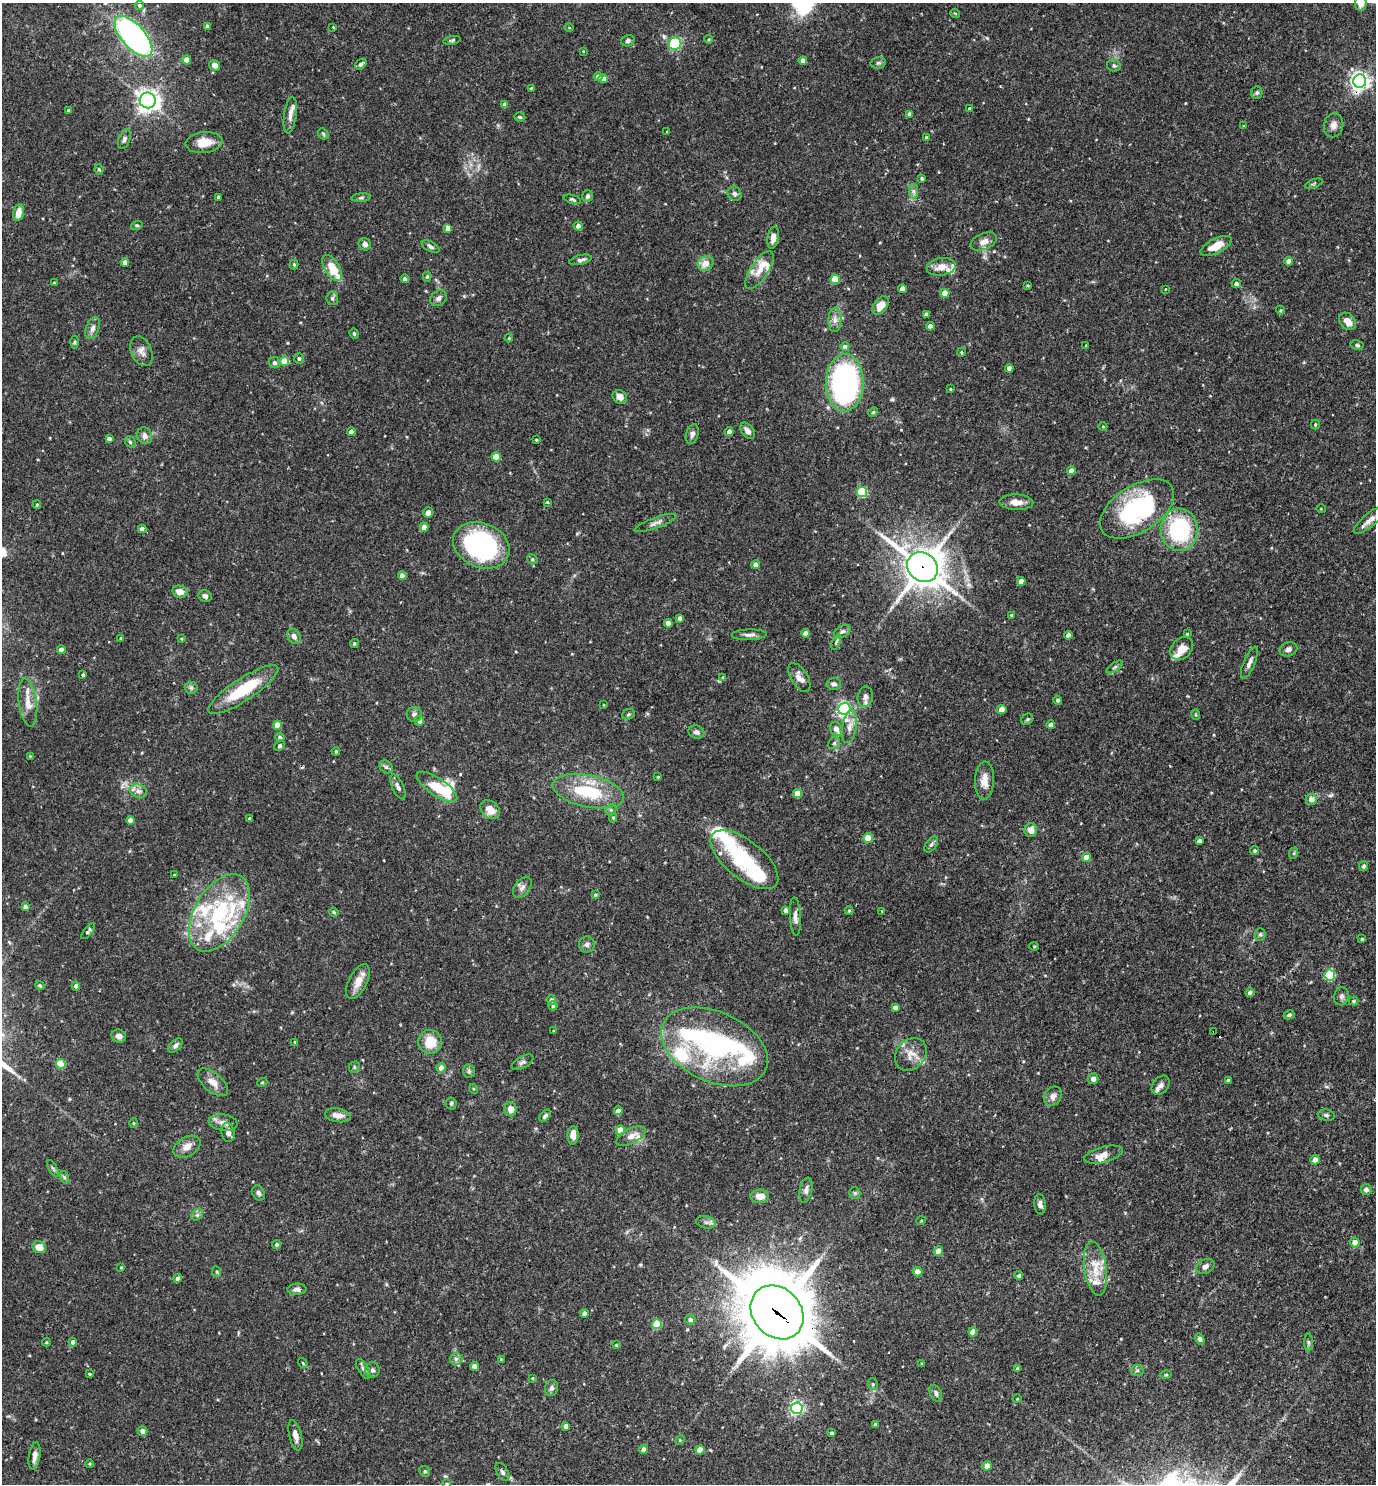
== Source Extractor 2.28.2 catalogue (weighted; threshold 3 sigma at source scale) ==
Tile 6 of 4 x 4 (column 2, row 2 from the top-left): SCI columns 1523-2896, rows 2967-4448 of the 5935 x 5931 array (HDU 1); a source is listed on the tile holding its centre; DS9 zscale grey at full resolution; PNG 1378 x 1486 px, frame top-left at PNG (2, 3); each listed source drawn as its Kron ellipse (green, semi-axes under 4 px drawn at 4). Shown black and unused: <1% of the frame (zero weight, under 3 of 4 exposures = <1% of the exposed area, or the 3 px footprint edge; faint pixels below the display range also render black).
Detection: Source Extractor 2.28.2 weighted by HDU 2 'WHT'; one run over the whole footprint, this tile lists its part. Background 0.0714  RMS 0.0036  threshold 0.0162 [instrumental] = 3 sigma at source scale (4.5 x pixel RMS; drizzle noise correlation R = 1.50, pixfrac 1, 0.05/0.05 arcsec/px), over >= 5 px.
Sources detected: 350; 1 too faint to see at this stretch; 2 inside a brighter object's white glare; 1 cosmic-ray / hot-pixel residue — neither listed nor drawn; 24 inside a brighter listed object's ellipse — not listed separately; the other 322 listed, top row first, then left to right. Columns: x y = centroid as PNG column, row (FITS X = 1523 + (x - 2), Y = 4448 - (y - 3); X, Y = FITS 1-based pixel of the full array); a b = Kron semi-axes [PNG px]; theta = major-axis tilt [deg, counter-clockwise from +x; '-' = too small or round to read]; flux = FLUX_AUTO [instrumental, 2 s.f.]
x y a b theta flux
1361 3 8 5 -89 4.2
139 5 5 4 - 0.62
955 13 5 3 - 0.3
207 26 4 4 - 1.1
333 27 2 2 - 0.26
569 28 5 3 - 0.31
133 36 25 11 -49 93
709 39 4 4 - 0.45
452 40 9 4 11 0.57
628 41 7 5 19 0.86
675 44 6 6 - 25
583 51 4 2 - 0.26
186 60 4 4 - 3.3
803 61 4 4 - 2.7
878 63 7 5 12 0.75
361 64 6 4 39 0.94
215 65 6 5 - 1.8
1114 65 7 6 - 0.77
598 76 4 4 - 1.5
603 79 5 4 - 2.7
1360 81 6 6 - 160
531 88 3 2 - 0.3
1257 93 6 5 - 0.68
148 100 8 7 - 230
505 105 4 4 - 1.8
970 109 3 3 - 0.71
69 111 4 3 - 0.74
910 114 4 4 - 1.8
290 115 18 6 82 2.2
520 117 5 4 - 0.52
1333 125 12 10 82 2.2
1244 126 3 3 - 0.3
667 132 3 2 - 0.24
323 134 6 4 -47 0.52
927 137 4 4 - 0.71
124 139 10 5 69 1
204 143 18 10 6 5.7
99 169 5 3 - 0.48
922 178 3 3 - 0.63
1314 184 9 3 21 0.52
913 191 7 5 -89 0.98
735 194 7 6 - 1
587 196 6 5 - 1
218 197 3 3 - 0.69
361 198 10 4 5 0.63
572 199 9 4 -15 0.66
18 213 8 5 78 3.2
137 225 6 3 17 0.46
578 226 4 4 - 1.8
448 228 4 4 - 2.4
773 238 11 5 80 2.7
984 242 14 8 23 2.5
365 244 6 6 - 1.3
1216 246 17 7 26 5.4
430 247 9 5 -29 0.97
581 260 11 5 13 1.1
1289 261 4 4 - 2.8
125 262 4 4 - 2.2
706 263 8 7 - 3.6
294 264 5 4 - 0.46
941 267 15 8 9 4.2
332 268 14 7 -59 6.9
759 270 22 9 56 4.6
427 277 5 4 - 0.58
404 279 4 4 - 0.96
835 279 5 4 - 10
54 283 3 3 - 0.42
1236 283 4 4 - 1.3
1028 285 3 3 - 0.4
902 289 4 4 - 2.7
1165 289 3 2 - 0.2
945 293 4 4 - 5.3
332 298 7 6 - 0.76
438 298 9 7 39 1.3
881 305 10 6 54 4.5
1281 310 4 4 - 0.39
926 314 4 3 - 0.92
835 320 12 6 88 1.9
1348 321 10 7 -49 3.1
930 326 4 4 - 2.3
92 328 11 6 70 1.6
354 334 5 4 - 0.49
509 338 4 4 - 0.33
75 342 6 4 89 0.5
1086 345 3 3 - 0.52
1357 345 7 4 -11 0.61
845 346 4 4 - 1.2
141 351 15 10 -66 2.5
961 352 4 3 - 0.35
299 358 5 5 - 0.77
284 361 5 4 - 8.7
274 363 5 5 - 1.2
1009 368 4 4 - 2.1
845 383 29 19 89 74
950 389 3 2 - 0.28
620 397 7 6 - 2.4
873 412 5 4 - 0.46
1315 424 5 4 - 0.46
1103 426 4 3 - 0.29
729 431 4 4 - 1.6
748 431 9 6 -51 1.8
351 432 4 4 - 2.2
692 434 10 6 73 1.3
145 436 9 7 -66 1.6
109 439 4 4 - 1.2
536 440 4 3 - 0.4
130 442 6 4 -48 0.55
496 457 4 4 - 7.4
1071 471 4 4 - 3.4
862 492 5 5 - 27
547 502 3 2 - 0.3
1016 502 17 7 -2 3.3
37 505 4 3 - 0.41
1137 509 41 23 33 49
1321 509 5 3 - 0.28
428 513 5 5 - 1.3
1370 520 21 6 39 2.7
655 523 22 5 20 1.8
424 527 4 4 - 3.4
142 529 4 4 - 2.2
1179 530 21 18 -89 34
481 545 29 22 -23 57
532 559 5 5 - 0.63
756 565 4 4 - 2.7
923 567 16 14 -39 770
402 576 4 4 - 3
1021 581 4 4 - 2.9
180 592 8 6 -12 2.7
205 596 6 6 - 1.2
1011 615 3 3 - 0.35
680 618 4 4 - 1.2
668 623 4 4 - 2.8
842 631 9 6 30 0.89
806 633 4 4 - 2.4
1187 634 3 3 - 0.29
749 635 17 5 2 1.6
1068 635 4 4 - 1.7
294 636 8 6 -61 1.7
121 638 3 3 - 0.33
181 639 4 3 - 0.39
836 642 8 3 68 0.5
354 643 4 4 - 0.48
1182 649 13 10 46 3.7
1288 649 9 6 22 1.3
61 650 4 4 - 2.3
1249 662 17 5 67 1.8
1115 667 9 3 33 0.68
83 675 4 4 - 0.59
723 677 4 3 - 0.27
799 678 16 8 -58 2.7
834 684 7 6 - 1.1
191 688 6 6 - 0.87
243 690 41 11 33 17
865 697 10 7 77 1.8
1058 700 4 4 - 0.8
28 703 24 9 -83 3.6
604 705 3 2 - 0.26
844 709 6 6 - 59
1002 710 4 4 - 4.5
414 714 7 7 - 1.1
628 714 6 5 - 0.56
1196 714 5 3 - 0.41
1027 719 6 5 - 0.59
419 721 4 4 - 2.2
277 725 4 4 - 6.2
1051 725 4 4 - 1.8
849 727 16 7 80 2.6
836 729 7 6 - 2.3
696 732 8 6 -20 1.3
280 738 5 4 - 0.98
834 743 6 5 - 0.75
280 746 5 5 - 0.65
336 751 4 3 - 0.53
30 756 3 3 - 0.25
386 767 7 5 -44 0.86
658 777 3 3 - 0.34
984 781 19 9 87 3.8
398 787 13 5 -66 1.4
437 787 24 9 -34 12
138 791 9 6 -15 1.7
588 791 36 16 -12 19
798 794 4 4 - 6.9
1311 799 6 5 - 2.3
490 810 11 8 -42 4.2
611 810 6 5 - 0.54
613 818 4 4 - 0.52
250 819 3 3 - 0.75
131 820 4 4 - 3.7
1031 830 7 6 - 3.1
868 838 5 4 - 10
1199 841 4 4 - 1.7
931 844 9 5 52 0.85
1255 850 4 4 - 0.55
1294 853 6 4 72 0.44
1086 857 4 4 - 4.6
744 860 41 19 -39 23
1364 866 5 4 - 0.9
174 875 4 3 - 0.26
522 887 12 7 54 1.7
595 895 4 4 - 0.46
25 907 4 4 - 1.1
786 910 4 4 - 2
849 911 4 3 - 0.48
882 911 4 2 - 0.25
334 912 5 4 - 0.48
219 913 43 24 59 33
795 916 19 5 -87 2
88 931 9 4 51 0.89
1260 934 6 5 - 0.76
1362 939 3 3 - 0.39
587 945 8 8 - 1.2
1034 946 5 3 - 0.33
1330 975 5 5 - 30
358 982 19 9 62 4.3
40 985 5 4 - 0.58
76 986 4 4 - 1.1
1250 993 4 4 - 1.1
1341 996 9 7 75 1.1
552 1000 5 4 - 1.4
1353 1001 5 4 - 0.43
553 1006 5 4 - 0.75
895 1007 4 4 - 1.4
1289 1015 5 4 - 0.65
554 1031 3 3 - 0.41
1214 1031 3 2 - 0.44
119 1036 7 6 - 1.9
295 1042 4 3 - 0.38
430 1042 12 12 - 7.9
175 1045 9 5 43 1
714 1047 56 35 -24 58
911 1054 18 14 51 4.5
523 1062 12 6 28 1.1
61 1064 5 5 - 12
354 1067 6 5 - 0.61
441 1068 4 4 - 2.6
469 1071 6 6 - 0.78
1093 1079 5 5 - 1.4
1228 1081 4 3 - 0.93
213 1082 18 9 -41 3.4
262 1083 5 3 - 0.3
1161 1085 10 7 49 2
474 1089 5 3 - 0.36
1053 1096 10 8 57 1.8
451 1103 6 5 - 0.63
511 1109 7 6 - 3
618 1111 4 4 - 2
338 1115 13 6 -9 3.2
1326 1115 8 5 -10 0.8
545 1116 7 4 52 0.94
133 1123 5 3 - 0.37
223 1123 14 8 -8 2.3
620 1130 4 4 - 5.7
228 1132 10 6 -81 1.8
573 1135 9 5 89 2.5
631 1136 16 7 27 2.6
187 1147 14 9 31 3.2
1104 1155 20 7 14 2.9
1315 1160 5 4 - 2.6
53 1168 9 3 -60 0.67
64 1177 6 4 -72 0.55
1366 1189 5 5 - 1.3
806 1190 13 6 79 1.6
258 1193 8 6 -64 0.95
855 1193 6 5 - 0.63
760 1196 9 6 2 3.5
1040 1204 10 6 -82 1.4
197 1215 6 5 - 0.73
921 1221 5 3 - 0.34
706 1222 10 6 -12 1.2
1355 1242 5 5 - 2.6
277 1245 4 4 - 0.78
39 1247 7 6 - 4.2
938 1251 4 4 - 3.4
121 1267 4 4 - 0.36
1205 1267 10 7 29 1.6
1095 1269 27 11 -82 7.3
217 1272 5 3 - 0.42
918 1272 5 4 - 2.9
1019 1276 4 4 - 0.78
177 1278 4 4 - 1
297 1289 9 5 3 1.4
777 1312 29 24 -48 2800
584 1314 4 4 - 1.4
690 1320 5 4 - 1
657 1324 5 5 - 13
973 1332 4 4 - 3.7
1200 1339 6 4 -57 0.85
46 1342 4 4 - 0.39
73 1342 4 4 - 1.2
1308 1342 9 4 -89 0.7
616 1345 4 4 - 0.34
456 1359 6 6 - 1
501 1359 3 3 - 0.29
303 1363 5 3 - 0.33
922 1364 3 3 - 0.44
475 1366 4 4 - 2.6
363 1369 11 5 -60 1.1
1017 1369 4 4 - 0.33
372 1370 7 7 - 1.1
1137 1370 6 6 - 0.76
89 1374 4 3 - 0.36
1166 1375 5 3 - 0.4
532 1378 3 3 - 0.34
873 1384 6 5 - 0.64
551 1388 8 6 76 1.2
936 1393 9 5 -66 1.1
1017 1399 5 3 - 0.26
797 1408 6 6 - 76
875 1424 3 3 - 0.64
566 1426 4 4 - 2.4
142 1431 5 4 - 1.9
831 1433 4 4 - 0.68
295 1435 15 6 -76 2.2
680 1440 5 4 - 0.38
644 1449 4 4 - 2.1
700 1450 4 4 - 4.8
35 1456 13 5 81 2
90 1464 4 3 - 0.32
987 1466 4 4 - 3.5
425 1471 6 5 - 0.61
502 1472 10 5 -60 1.1
447 1484 4 3 - 0.41
Overlapping masked pixels (flux is a lower limit): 5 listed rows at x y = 1360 81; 923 567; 1214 1031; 777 1312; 295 1435
Isophote crosses this tile's border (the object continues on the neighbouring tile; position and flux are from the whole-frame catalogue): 2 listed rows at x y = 1361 3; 447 1484